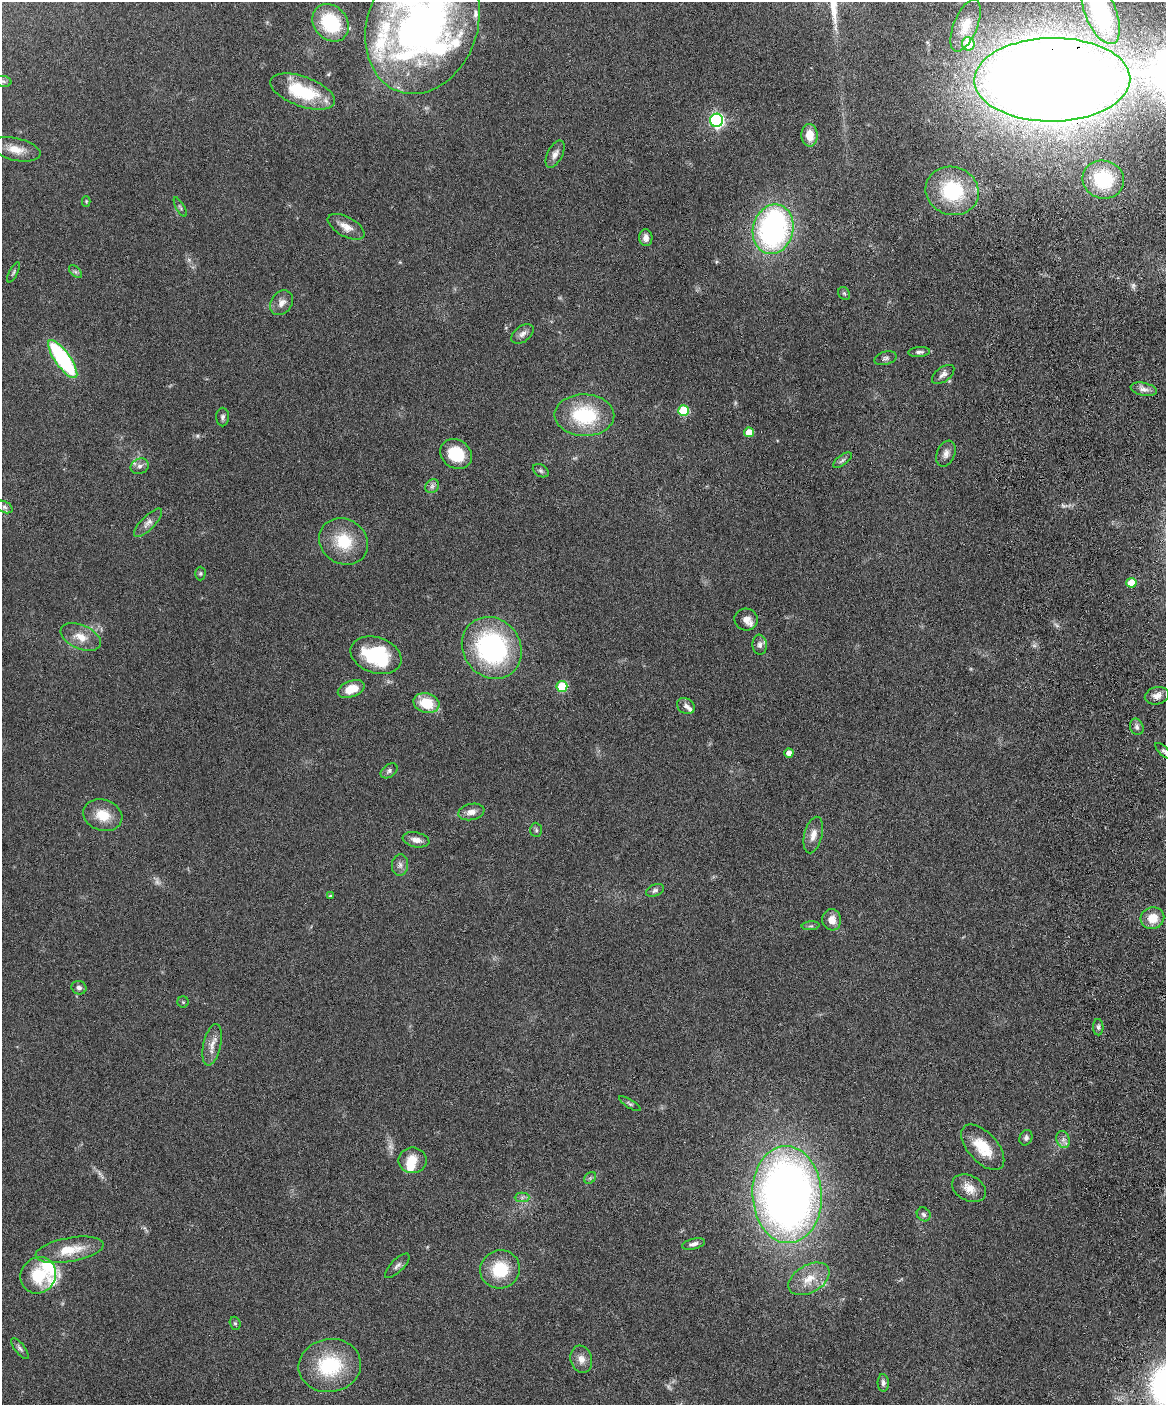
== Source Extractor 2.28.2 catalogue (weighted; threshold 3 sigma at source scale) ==
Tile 6 of 4 x 3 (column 2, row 2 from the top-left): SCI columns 1223-2386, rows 1648-3050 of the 4773 x 4593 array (HDU 1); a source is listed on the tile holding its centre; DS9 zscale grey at full resolution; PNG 1168 x 1407 px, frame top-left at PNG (2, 2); each listed source drawn as its Kron ellipse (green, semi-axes under 4 px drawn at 4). Shown black and unused: <1% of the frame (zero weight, under 4 of 8 exposures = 3% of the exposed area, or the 3 px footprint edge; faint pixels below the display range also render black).
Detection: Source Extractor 2.28.2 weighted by HDU 2 'WHT'; one run over the whole footprint, this tile lists its part. Background 0.0802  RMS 0.0046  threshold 0.0187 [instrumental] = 3 sigma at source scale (4.09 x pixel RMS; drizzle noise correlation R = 1.36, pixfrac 0.8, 0.05/0.05 arcsec/px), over >= 5 px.
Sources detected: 110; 5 too faint to see at this stretch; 3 inside a brighter object's white glare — neither listed nor drawn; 8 inside a brighter listed object's ellipse — not listed separately; the other 94 listed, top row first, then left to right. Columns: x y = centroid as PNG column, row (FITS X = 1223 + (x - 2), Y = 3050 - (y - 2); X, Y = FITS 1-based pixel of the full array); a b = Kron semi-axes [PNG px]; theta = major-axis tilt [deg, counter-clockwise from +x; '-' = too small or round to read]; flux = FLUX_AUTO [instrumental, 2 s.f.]
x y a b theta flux
1101 12 34 15 -67 37
331 23 20 16 -50 27
422 24 71 55 70 230
966 25 28 11 68 8
968 44 7 6 - 12
1052 80 78 42 1 1600
3 81 9 5 -10 0.96
302 92 34 14 -20 25
716 120 6 6 - 99
810 135 11 8 -85 6.5
16 149 25 11 -12 6.2
555 154 15 7 63 2.4
1103 180 21 19 -15 18
952 191 27 24 -19 30
86 201 5 4 - 0.43
180 207 11 3 -60 0.78
346 227 20 9 -28 4.2
773 229 25 20 76 97
646 238 8 6 -86 2.5
13 272 11 4 64 0.78
75 272 8 4 -45 0.88
844 293 7 5 -54 0.74
282 303 13 10 54 3
522 334 12 7 36 2.2
919 352 11 5 4 1.4
885 358 11 6 16 1.3
63 359 23 7 -55 57
943 374 13 7 37 2
1144 389 13 6 -10 2.2
683 410 5 5 - 19
584 415 30 21 -1 29
223 417 9 6 88 1.2
749 432 5 5 - 5.9
456 454 17 14 -35 15
946 454 13 9 67 2.5
842 460 11 5 37 1.2
140 466 9 7 24 1.8
541 471 8 6 -31 0.96
432 486 7 6 - 1.4
5 507 8 5 -27 1.1
148 523 19 6 45 2.7
344 541 25 22 -34 16
200 574 7 5 89 0.67
1131 583 5 5 - 7.8
746 619 12 11 - 3.3
81 637 21 12 -23 6.1
760 645 10 7 -85 1.6
492 648 32 28 -53 68
376 655 26 18 -19 32
562 687 5 5 - 17
351 689 14 8 19 8.5
1157 696 12 8 13 3.1
426 703 13 10 -15 12
686 706 9 7 -30 1.7
1137 727 8 6 -67 1.3
1164 751 11 4 -42 1.1
789 753 4 4 - 3
389 771 9 6 37 1.2
471 812 13 8 11 3.2
103 815 20 15 -18 8.7
536 830 7 6 - 0.9
813 835 19 9 76 3.7
416 840 13 7 -12 2.8
400 865 11 8 83 1.9
655 890 9 6 23 1.2
330 896 3 3 - 0.42
1152 918 12 11 - 6.8
832 920 10 9 - 3.7
811 926 9 3 4 0.7
79 988 7 6 - 1.4
183 1002 5 5 - 0.56
1098 1027 8 5 -89 1
212 1045 21 8 77 4.1
630 1104 12 4 -32 0.84
1026 1138 8 6 67 1.2
1063 1139 9 6 -70 1.7
983 1147 27 14 -48 12
412 1160 14 13 - 7.2
590 1178 6 5 - 0.85
969 1188 18 12 -27 5.1
787 1195 48 34 -87 350
522 1197 7 4 1 1.1
924 1214 7 6 - 1.3
694 1244 12 5 15 1.6
70 1250 34 12 10 12
397 1266 16 6 45 1.8
500 1269 20 19 - 16
38 1275 19 17 53 15
809 1279 22 14 30 7.5
235 1323 7 5 -72 0.79
20 1348 12 5 -52 1.2
581 1359 14 10 -72 3.4
330 1366 31 26 8 28
883 1383 9 5 -86 1.2
Overlapping masked pixels (flux is a lower limit): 1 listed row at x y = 1052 80
Isophote crosses this tile's border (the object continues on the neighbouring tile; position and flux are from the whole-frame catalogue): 5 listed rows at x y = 1101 12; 422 24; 1052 80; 3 81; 1164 751